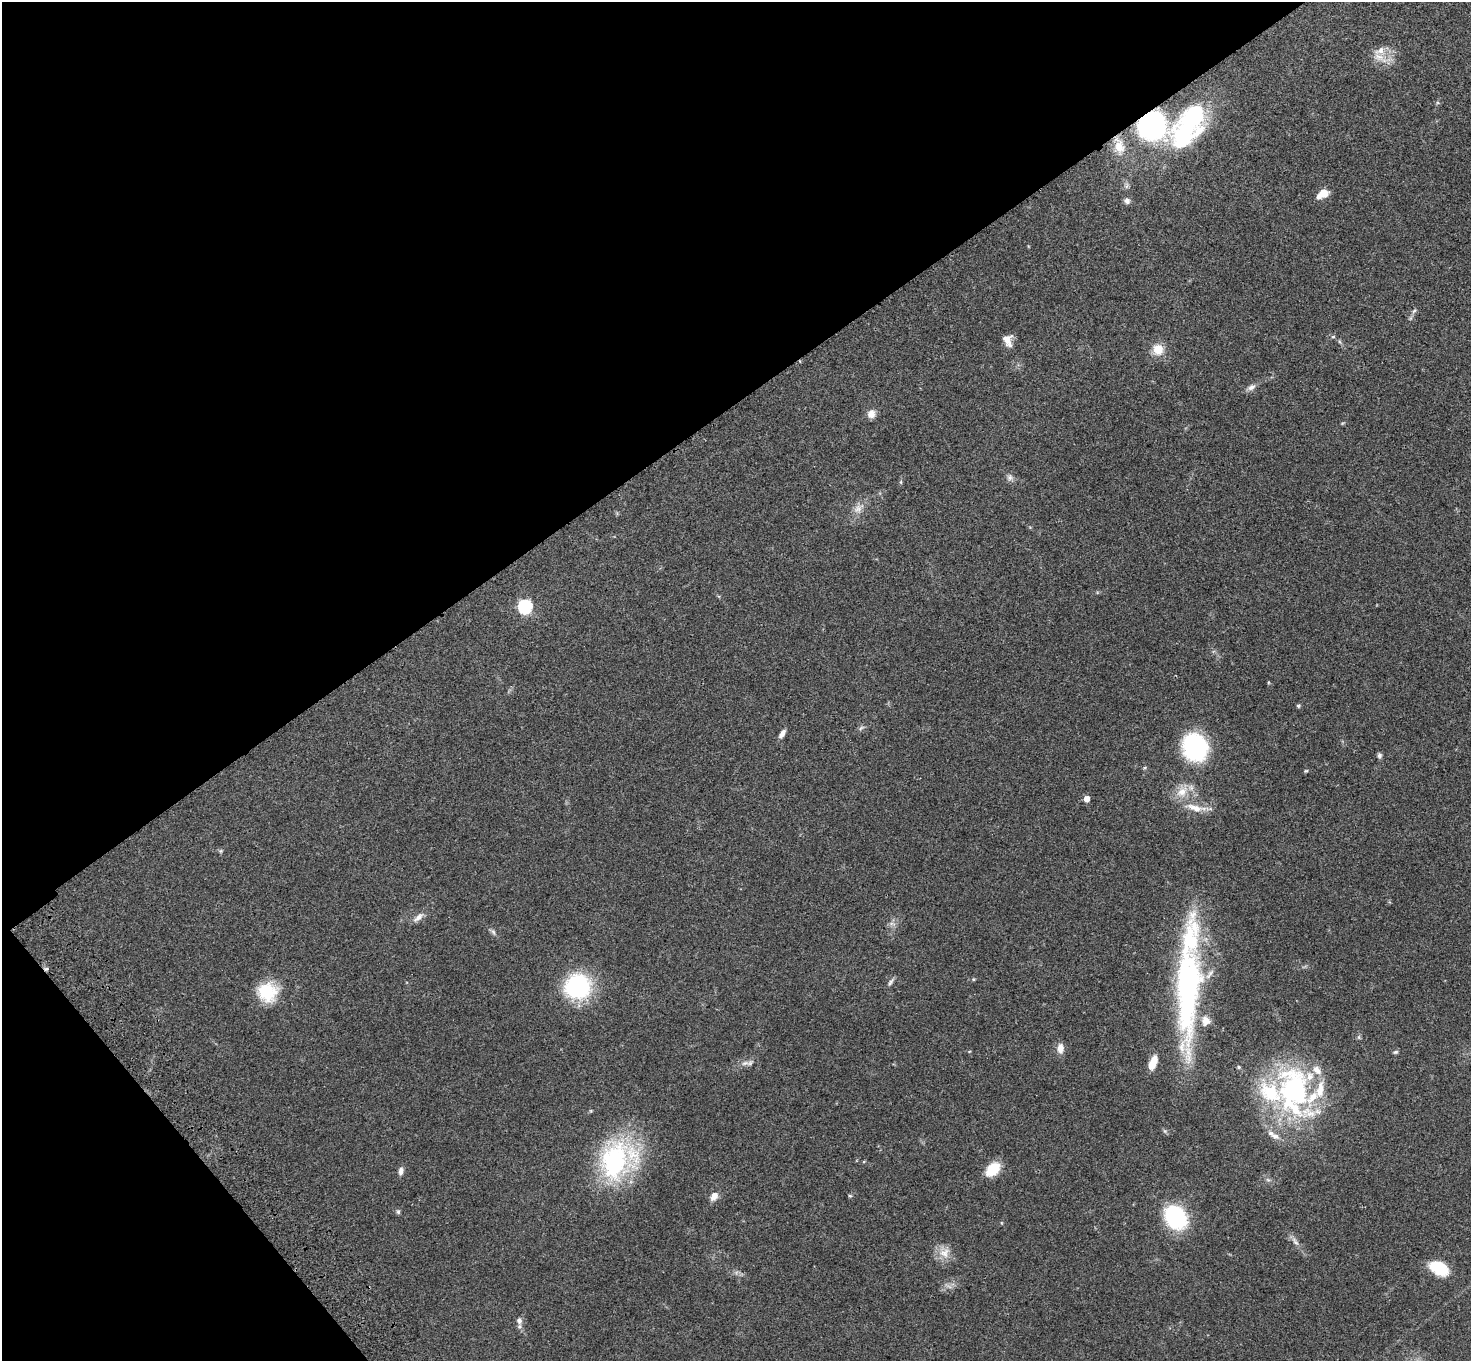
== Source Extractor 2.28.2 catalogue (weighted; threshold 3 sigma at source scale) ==
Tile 5 of 4 x 4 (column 1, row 2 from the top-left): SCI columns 103-1571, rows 2958-4316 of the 6087 x 6054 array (HDU 1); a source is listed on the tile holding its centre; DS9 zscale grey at full resolution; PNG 1473 x 1363 px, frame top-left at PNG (2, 2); no overlay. Shown black and unused: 34% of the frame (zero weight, under 3 of 4 exposures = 6% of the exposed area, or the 3 px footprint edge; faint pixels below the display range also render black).
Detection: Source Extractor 2.28.2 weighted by HDU 2 'WHT'; one run over the whole footprint, this tile lists its part. Background 0.0576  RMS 0.0056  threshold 0.0253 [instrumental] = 3 sigma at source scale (4.5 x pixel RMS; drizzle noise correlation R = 1.50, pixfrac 1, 0.05/0.05 arcsec/px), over >= 5 px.
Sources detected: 67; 1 too faint to see at this stretch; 1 inside a brighter object's white glare — not listed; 9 inside a brighter listed object's ellipse — not listed separately; the other 56 listed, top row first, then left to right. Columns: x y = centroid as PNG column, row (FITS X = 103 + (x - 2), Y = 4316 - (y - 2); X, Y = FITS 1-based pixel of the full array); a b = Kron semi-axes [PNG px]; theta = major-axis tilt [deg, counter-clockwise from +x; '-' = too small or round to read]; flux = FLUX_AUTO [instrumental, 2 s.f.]
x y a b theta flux
1379 57 23 9 -29 6.2
1151 125 18 18 - 110
1188 126 48 25 58 77
1119 147 17 12 -74 6.7
1127 186 7 4 71 1
1323 194 12 7 29 8
1127 201 8 7 - 2.1
1414 311 9 4 53 1.2
1333 337 5 3 - 0.63
1007 340 13 9 -73 5.1
1158 349 13 13 - 8
1251 387 12 6 30 2.6
871 414 11 9 80 3.6
1010 477 9 8 - 2.1
901 482 6 4 -90 0.69
858 508 17 9 36 4.7
525 607 6 6 - 90
1298 706 5 4 - 0.87
861 728 9 4 30 1.1
782 734 10 5 57 2.6
1194 746 21 18 -63 70
1379 755 7 6 - 1.3
1306 771 5 4 - 0.65
1182 792 19 13 40 8.2
1087 799 5 5 - 5
1195 808 30 9 -13 8.2
221 851 6 4 89 0.78
418 917 18 7 40 3.4
892 924 10 4 -13 1.3
493 932 10 5 -65 1.4
46 969 6 5 - 0.99
973 979 5 4 - 0.56
891 982 12 5 55 1.5
1188 985 144 27 88 130
578 986 30 28 15 49
267 992 23 22 - 21
1060 1048 11 7 88 4.3
1395 1052 7 4 10 0.93
745 1063 11 6 16 2.5
1153 1063 15 7 68 8.7
1239 1067 5 4 - 0.8
1293 1090 72 45 -76 110
1165 1131 7 4 -71 0.83
614 1161 55 38 82 76
864 1162 5 3 - 0.54
993 1169 16 11 43 14
401 1171 9 6 80 2.4
1268 1180 7 4 -19 0.98
714 1196 12 8 57 3.9
850 1196 6 4 -1 0.58
398 1212 7 5 -75 0.96
1176 1217 23 18 -51 51
1295 1242 13 6 -53 2.6
944 1253 15 14 - 6.6
1439 1268 23 14 -27 15
519 1321 9 8 - 2.5
Overlapping masked pixels (flux is a lower limit): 2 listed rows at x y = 1151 125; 46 969